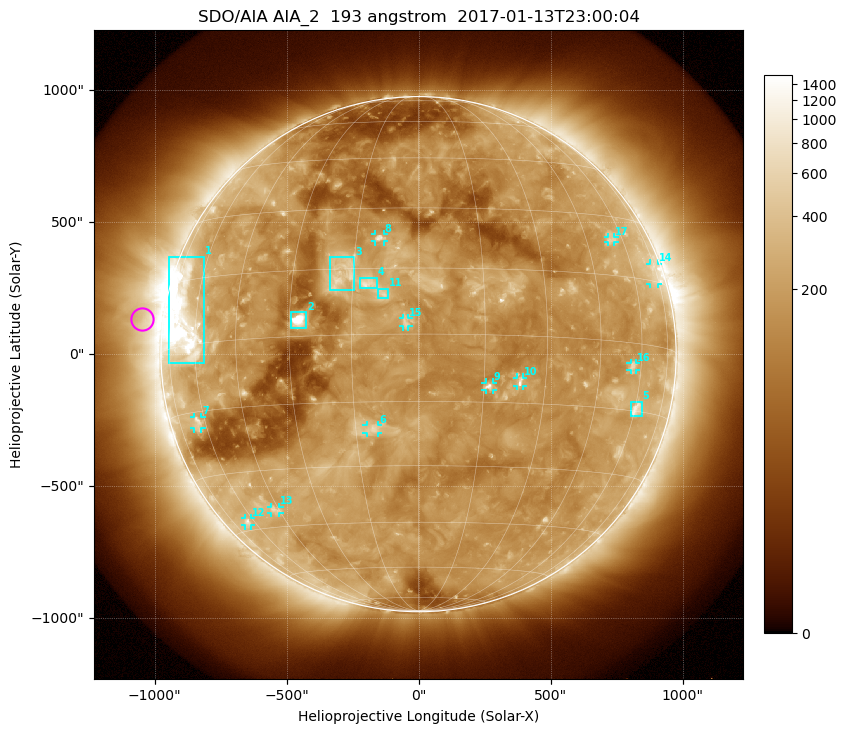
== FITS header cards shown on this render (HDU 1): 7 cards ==
TELESCOP= 'SDO/AIA'
INSTRUME= 'AIA_2'
WAVELNTH=                  193
WAVEUNIT= 'angstrom'
DATE-OBS= '2017-01-13T23:00:04.84'
CTYPE1  = 'HPLN-TAN'
CTYPE2  = 'HPLT-TAN'

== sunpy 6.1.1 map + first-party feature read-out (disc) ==
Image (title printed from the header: SDO/AIA AIA_2  193 angstrom  2017-01-13T23:00:04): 1024 x 1024 px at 2.4 arcsec/px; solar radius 976 arcsec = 407 px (full disc in frame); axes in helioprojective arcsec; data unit not stated in the header (colour bar unlabelled)
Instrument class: DISC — disc imager (sunpy class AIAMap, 193 A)
Bright regions (active regions / flare kernels): reference = the median radial profile (limb darkening/brightening removed); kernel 9 px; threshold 5 sigma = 280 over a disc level ~156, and >= 1.15x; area >= 12 px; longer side >= 10 px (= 24 arcsec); searched inside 0.97 R_sun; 17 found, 17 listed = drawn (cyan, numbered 1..; 11 of them under ~33 arcsec drawn as corner ticks so the feature stays visible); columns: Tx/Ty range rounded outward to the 5 arcsec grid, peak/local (2 s.f.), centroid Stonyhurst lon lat
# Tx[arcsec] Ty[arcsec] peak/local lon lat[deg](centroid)
1 -945..-810 -35..370 12 -65 +5
2 -485..-425 100..160 17 -28 +4
3 -335..-245 240..370 4 -17 +13
4 -225..-155 250..290 4.5 -11 +12
5 805..845 -235..-180 4.6 +61 -14
6 -200..-150 -300..-265 3.4 -11 -21
7 -850..-820 -280..-235 3.4 -63 -17
8 -165..-130 425..455 5.4 -9 +22
9 255..280 -135..-105 4.4 +16 -11
10 375..395 -120..-85 4 +24 -10
11 -155..-115 210..250 3.1 -8 +9
12 -660..-635 -650..-620 3.2 -64 -43
13 -560..-525 -605..-575 3.2 -47 -40
14 875..910 265..345 2.4 +73 +17
15 -60..-35 105..140 3.6 -3 +3
16 805..825 -60..-30 3.3 +57 -5
17 715..745 425..445 2.8 +55 +24
Off-limb structures (1.02-1.3 R_sun): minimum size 162 px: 4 found; the strongest spans PA ~55..110 deg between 1.02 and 1.3 R_sun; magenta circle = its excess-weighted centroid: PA ~85 deg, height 1.08 R_sun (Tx ~-1050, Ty ~135 arcsec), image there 1.9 x the reference